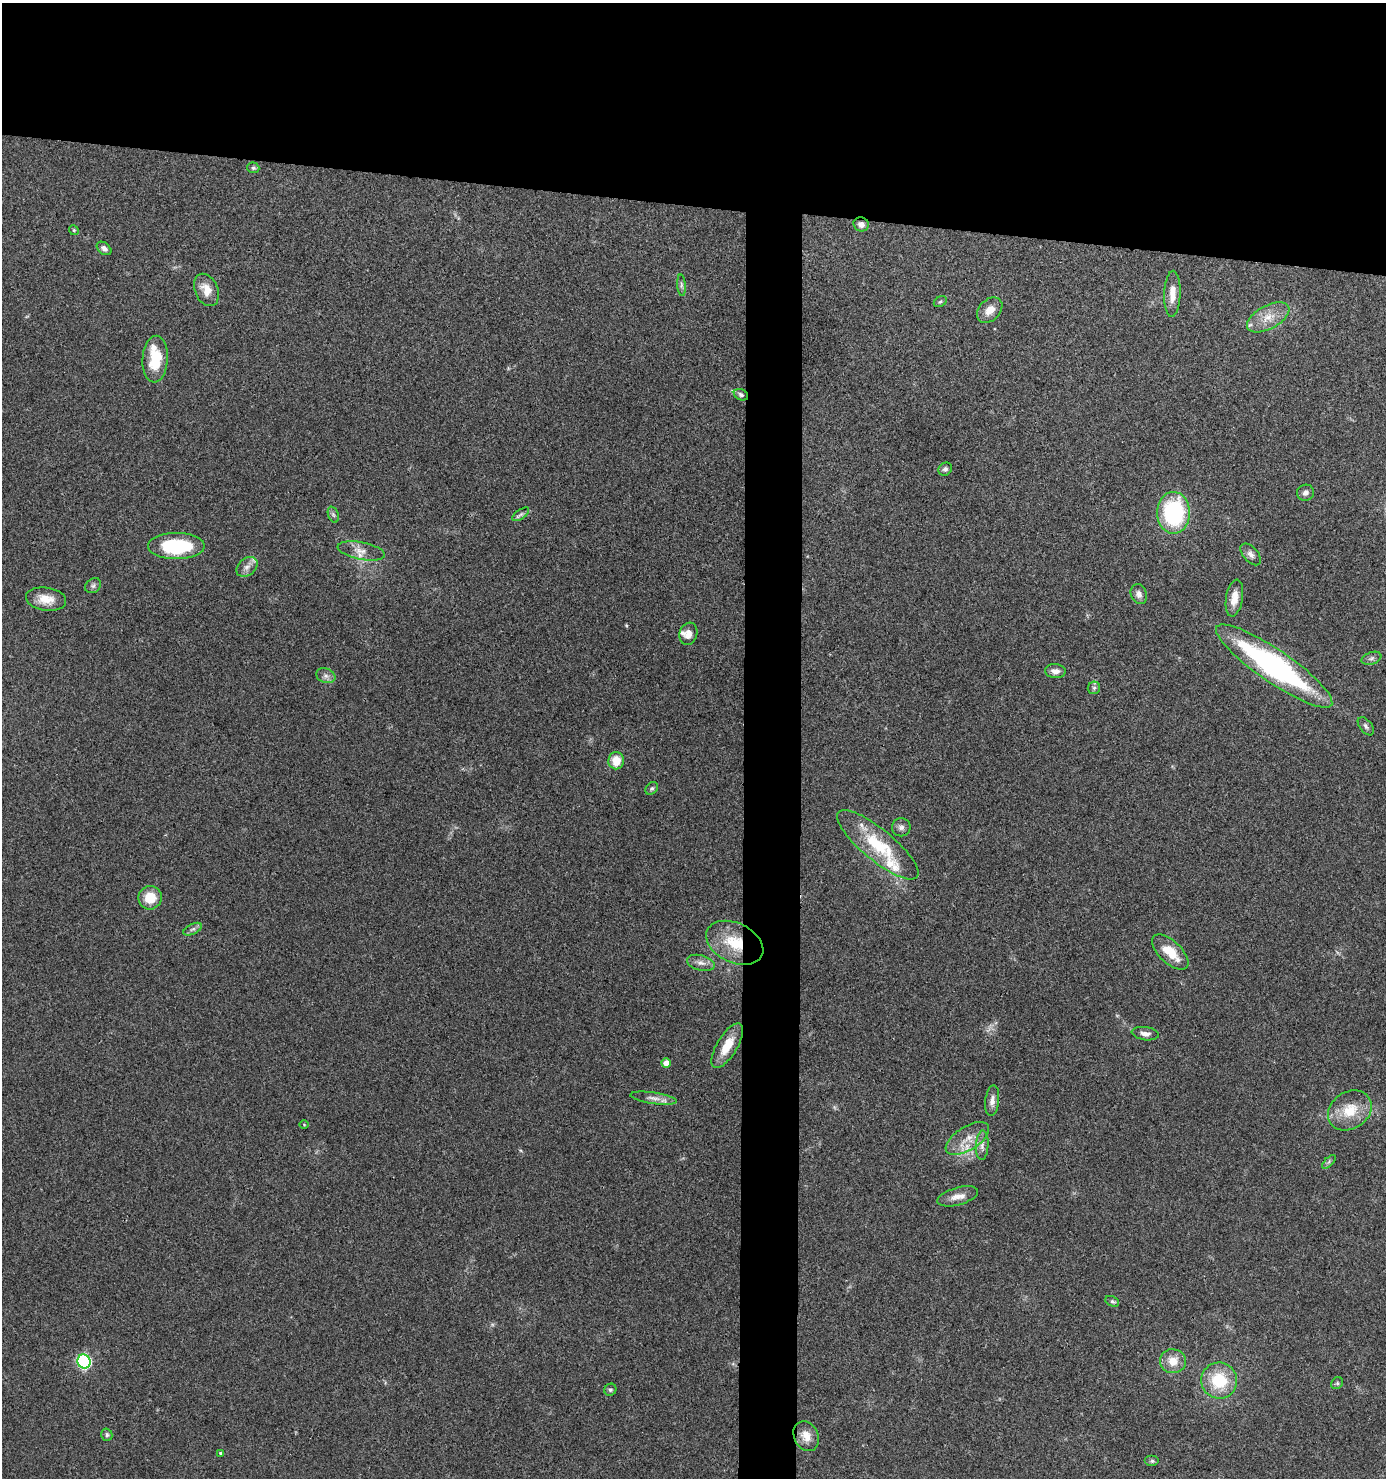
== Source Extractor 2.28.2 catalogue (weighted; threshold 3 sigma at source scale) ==
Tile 2 of 3 x 3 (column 2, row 1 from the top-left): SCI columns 1487-2870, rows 2952-4427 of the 4448 x 4427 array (HDU 1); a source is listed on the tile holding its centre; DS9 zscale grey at full resolution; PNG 1388 x 1480 px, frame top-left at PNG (2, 3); each listed source drawn as its Kron ellipse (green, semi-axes under 4 px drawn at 4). Shown black and unused: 17% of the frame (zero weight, under 3 of 4 exposures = <1% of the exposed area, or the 3 px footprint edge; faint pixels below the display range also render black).
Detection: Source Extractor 2.28.2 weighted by HDU 2 'WHT'; one run over the whole footprint, this tile lists its part. Background 0.078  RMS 0.0058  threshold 0.0262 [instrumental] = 3 sigma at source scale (4.5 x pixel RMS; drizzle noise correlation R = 1.50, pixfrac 1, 0.05/0.05 arcsec/px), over >= 5 px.
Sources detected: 71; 9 inside a brighter listed object's ellipse — not listed separately; the other 62 listed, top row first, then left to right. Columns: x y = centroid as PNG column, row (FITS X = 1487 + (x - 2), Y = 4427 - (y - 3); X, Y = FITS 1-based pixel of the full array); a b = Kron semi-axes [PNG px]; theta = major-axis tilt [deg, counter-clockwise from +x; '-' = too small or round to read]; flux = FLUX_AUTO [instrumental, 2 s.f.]
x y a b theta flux
253 168 6 5 - 1.2
861 224 8 7 - 2.9
74 230 5 4 - 0.81
104 248 8 5 -38 2
681 285 11 4 -85 1.4
206 290 17 11 -66 8.1
1172 294 23 8 88 7.3
940 302 7 5 31 1.1
990 310 15 10 45 6.6
1268 317 23 11 28 9.9
155 359 23 12 86 19
741 395 7 5 -27 1.5
945 469 7 6 - 1.6
1305 493 8 8 - 2.3
1174 513 21 16 -89 60
521 514 10 5 35 1.6
333 515 8 5 -70 1.4
176 546 28 13 0 44
361 551 24 8 -11 6
1251 554 13 7 -49 2.7
247 567 12 8 39 3.3
93 586 8 7 - 1.6
1139 594 10 8 -69 2.8
1234 598 19 8 81 6.1
46 599 20 11 -8 8.8
688 634 11 9 71 4.3
1371 658 10 6 18 1.7
1274 666 69 16 -34 140
1055 671 10 7 -3 3.4
326 676 10 7 -19 2.5
1094 688 6 6 - 1.2
1366 726 10 6 -51 1.7
616 761 8 7 - 9.7
652 788 7 5 42 1.3
901 827 9 9 - 2.5
878 845 51 15 -40 33
150 898 12 11 - 11
193 929 10 5 26 1.8
735 943 30 19 -26 24
1170 952 23 11 -44 13
701 963 14 7 -15 3.4
1145 1034 14 6 -7 2.9
727 1046 25 10 59 12
666 1063 4 4 - 5.2
654 1098 23 5 -8 4.1
992 1101 15 7 84 3.7
1350 1110 23 18 34 16
304 1125 5 3 - 0.48
967 1138 24 12 32 9.4
982 1145 15 6 87 2.9
1329 1162 9 3 45 1.1
958 1196 21 8 16 5.6
1112 1301 7 5 -27 1.1
84 1361 7 6 - 100
1173 1361 13 12 - 8.1
1219 1381 18 18 - 24
1337 1383 6 5 - 0.95
610 1390 6 5 - 1.3
107 1435 6 5 - 1.2
806 1436 16 12 -64 6.8
221 1453 4 4 - 1.1
1152 1461 7 5 0 1.2
Overlapping masked pixels (flux is a lower limit): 1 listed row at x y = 735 943